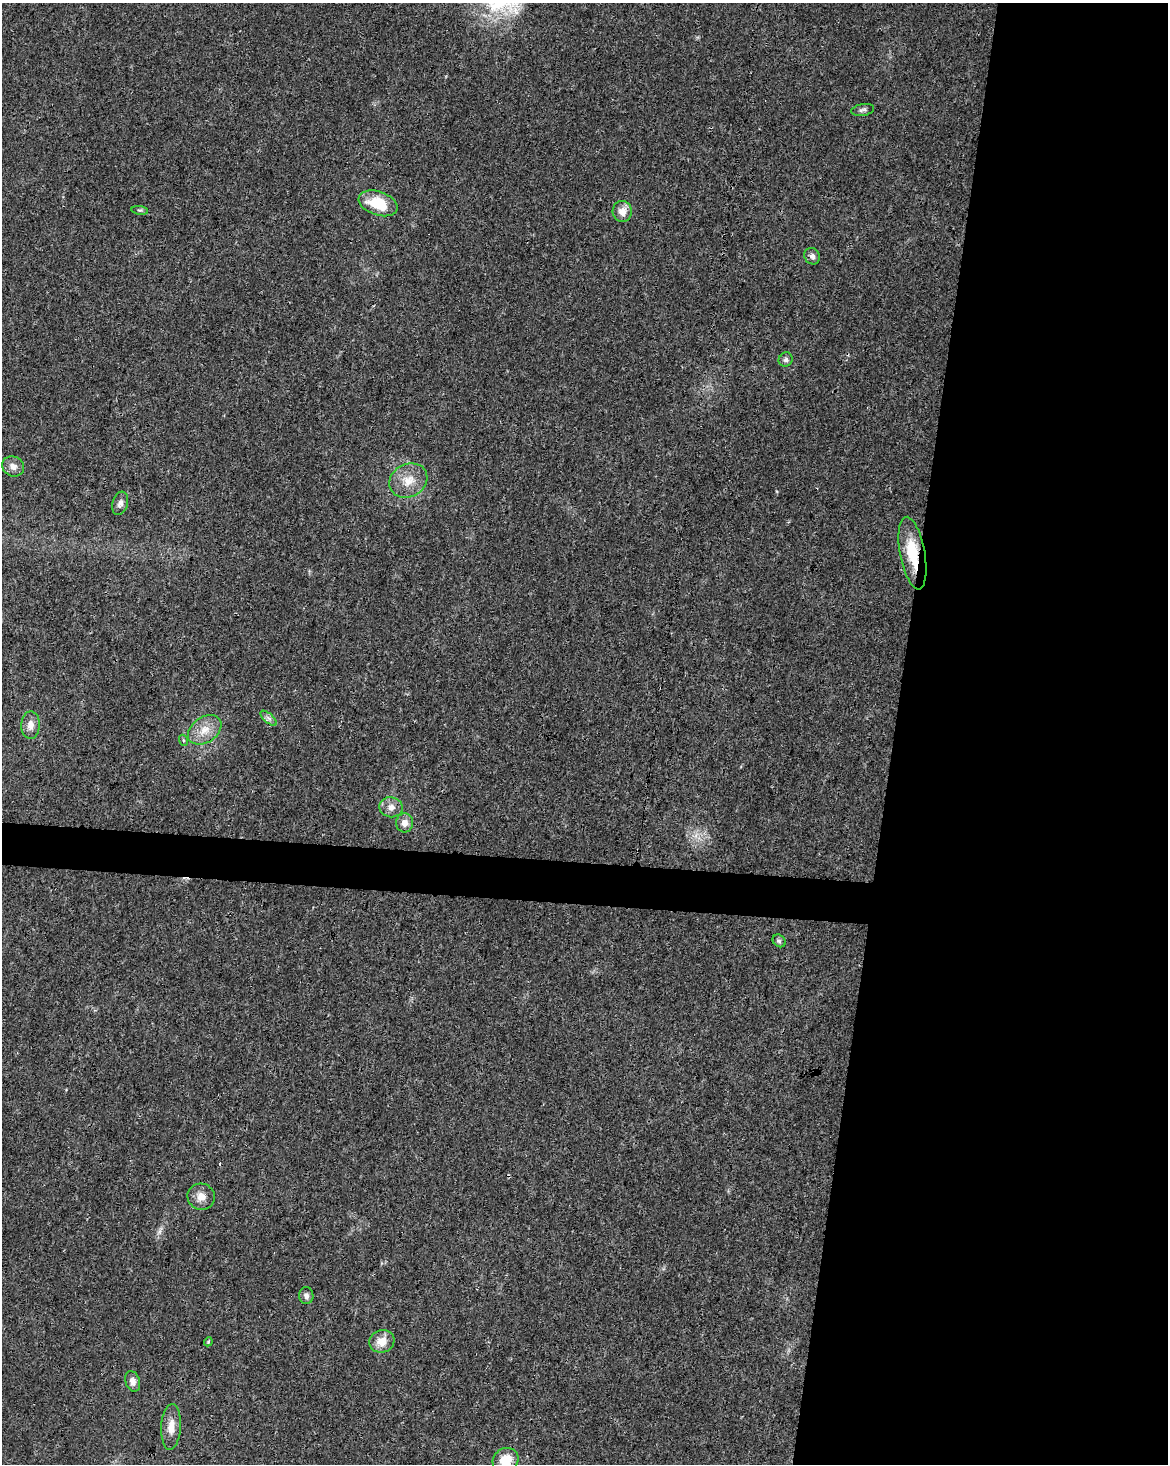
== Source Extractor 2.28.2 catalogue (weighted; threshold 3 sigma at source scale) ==
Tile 8 of 4 x 3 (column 4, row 2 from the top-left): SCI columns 3507-4672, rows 1748-3209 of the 4672 x 4898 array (HDU 1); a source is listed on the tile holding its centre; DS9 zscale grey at full resolution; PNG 1170 x 1466 px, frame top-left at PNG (2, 3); each listed source drawn as its Kron ellipse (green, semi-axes under 4 px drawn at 4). Shown black and unused: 26% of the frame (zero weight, under 3 of 4 exposures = <1% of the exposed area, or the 3 px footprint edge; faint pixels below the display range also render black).
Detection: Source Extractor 2.28.2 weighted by HDU 2 'WHT'; one run over the whole footprint, this tile lists its part. Background 0.0187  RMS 0.0031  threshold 0.0138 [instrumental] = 3 sigma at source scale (4.5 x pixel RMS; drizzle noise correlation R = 1.50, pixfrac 1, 0.0396/0.0396 arcsec/px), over >= 5 px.
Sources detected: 26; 2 cosmic-ray / hot-pixel residue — neither listed nor drawn; the other 24 listed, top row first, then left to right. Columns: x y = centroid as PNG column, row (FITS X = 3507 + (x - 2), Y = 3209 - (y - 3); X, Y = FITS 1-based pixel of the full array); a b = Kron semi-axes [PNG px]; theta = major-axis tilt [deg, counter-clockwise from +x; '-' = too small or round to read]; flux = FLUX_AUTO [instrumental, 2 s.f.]
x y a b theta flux
863 110 11 6 10 0.88
378 203 20 11 -20 9.7
140 210 8 4 -8 0.51
622 211 10 9 - 2.7
812 256 8 7 - 1.1
786 360 7 6 - 0.82
13 466 11 9 -27 1.8
408 481 20 16 29 5.5
120 503 12 7 72 1.4
912 553 37 12 -79 10
268 718 10 4 -42 0.99
30 725 14 9 88 2.5
205 730 18 12 35 4.7
183 740 5 3 - 0.35
391 807 12 10 -8 2.3
405 823 9 8 - 2
779 941 7 5 -43 0.72
201 1197 14 13 - 2.8
306 1296 8 7 - 1.1
382 1341 13 11 25 4.2
208 1342 4 3 - 0.31
133 1381 10 7 -72 1.7
171 1427 23 10 87 3.6
506 1460 13 11 35 5.6
Overlapping masked pixels (flux is a lower limit): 1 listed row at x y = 912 553
Isophote crosses this tile's border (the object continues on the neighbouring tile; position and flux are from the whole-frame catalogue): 1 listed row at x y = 506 1460